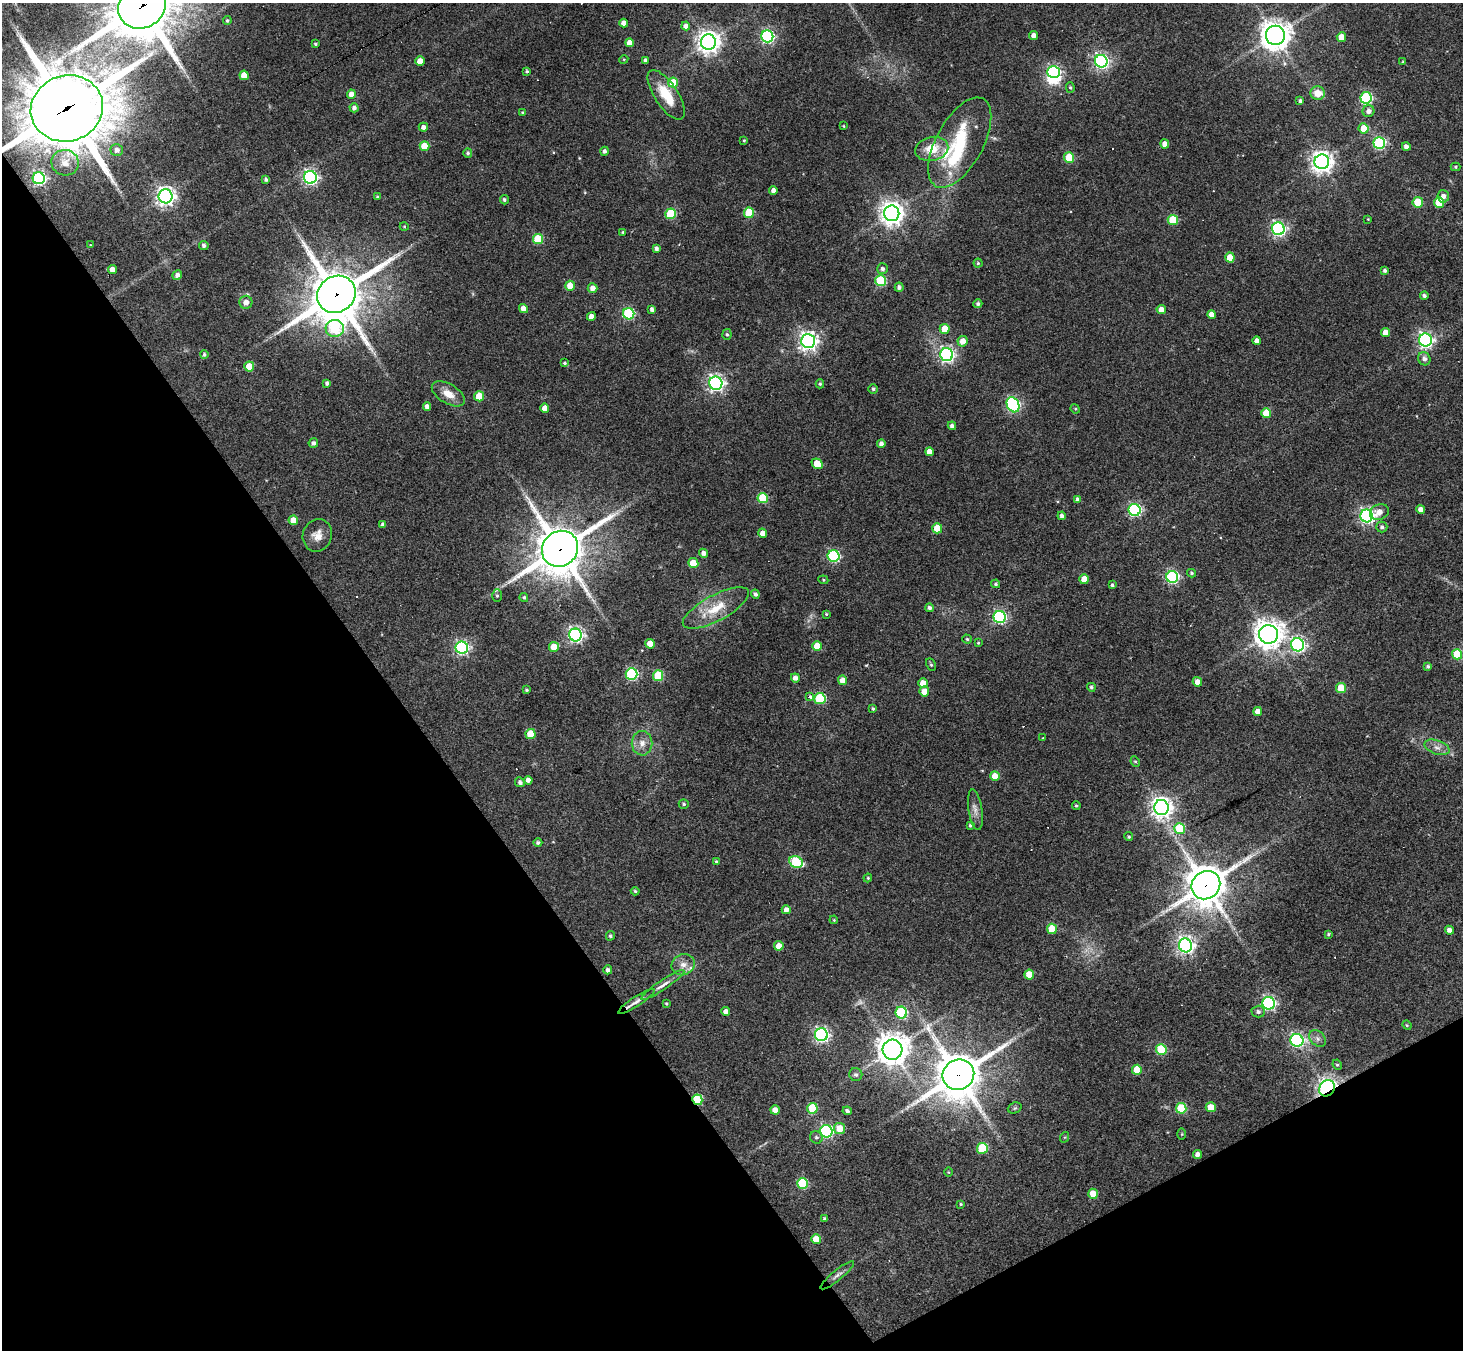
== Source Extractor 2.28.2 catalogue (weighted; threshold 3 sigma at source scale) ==
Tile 14 of 4 x 4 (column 2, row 4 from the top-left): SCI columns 1463-2923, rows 291-1638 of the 5846 x 5838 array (HDU 1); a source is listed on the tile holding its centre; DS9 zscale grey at full resolution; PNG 1465 x 1352 px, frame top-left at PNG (2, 3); each listed source drawn as its Kron ellipse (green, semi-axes under 4 px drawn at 4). Shown black and unused: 32% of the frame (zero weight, under 3 of 4 exposures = <1% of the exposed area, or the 3 px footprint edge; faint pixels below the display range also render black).
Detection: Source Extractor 2.28.2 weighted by HDU 2 'WHT'; one run over the whole footprint, this tile lists its part. Background 0.0765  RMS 0.0058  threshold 0.026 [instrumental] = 3 sigma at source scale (4.5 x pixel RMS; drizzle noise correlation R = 1.50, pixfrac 1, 0.05/0.05 arcsec/px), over >= 5 px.
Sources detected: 257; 2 too faint to see at this stretch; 1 inside a brighter object's white glare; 6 cosmic-ray / hot-pixel residue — neither listed nor drawn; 3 inside a brighter listed object's ellipse — not listed separately; the other 245 listed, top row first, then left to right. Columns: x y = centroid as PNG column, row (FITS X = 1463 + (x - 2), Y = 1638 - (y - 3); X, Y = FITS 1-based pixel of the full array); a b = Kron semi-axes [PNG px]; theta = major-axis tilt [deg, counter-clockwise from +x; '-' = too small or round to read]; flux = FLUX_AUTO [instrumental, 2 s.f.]
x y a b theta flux
142 6 25 21 34 3600
227 20 4 4 - 0.93
624 23 4 4 - 4.2
686 26 4 4 - 3.5
1034 35 4 4 - 3.5
1275 35 9 9 - 760
767 36 6 6 - 110
1341 37 5 5 - 8.4
708 42 7 7 - 470
630 43 4 4 - 5
315 44 3 3 - 0.78
624 59 4 3 - 0.53
645 60 4 3 - 1.7
420 61 5 4 - 6.4
1101 61 6 6 - 160
1403 62 4 3 - 0.5
527 71 3 3 - 0.89
1053 72 6 6 - 99
244 75 5 4 - 9.9
673 83 5 5 - 15
1070 87 5 4 - 0.87
1318 93 7 6 - 8.7
351 94 4 4 - 5
666 95 29 11 -57 16
1366 98 6 6 - 73
1300 101 4 4 - 1.3
67 108 36 33 18 4400
354 108 4 4 - 2.2
1368 111 6 6 - 2.7
522 112 4 3 - 0.66
844 126 3 2 - 0.43
423 127 4 4 - 2.7
1364 128 5 5 - 11
744 140 3 3 - 0.66
960 143 50 23 61 48
1379 143 6 6 - 81
1165 144 4 4 - 4.9
424 146 5 5 - 15
1406 147 4 4 - 2.6
932 149 17 12 11 13
117 150 6 6 - 2.7
604 151 4 4 - 1.8
468 153 5 4 - 1.1
1069 157 5 5 - 21
1322 162 7 7 - 420
65 163 13 13 - 5.8
1456 167 5 4 - 0.84
310 177 6 6 - 160
39 178 6 6 - 120
266 180 3 3 - 1.2
773 190 4 4 - 3.1
165 196 7 7 - 310
1443 196 6 6 - 3.3
378 197 4 4 - 0.81
504 200 4 4 - 1.1
1418 202 5 5 - 21
1439 202 5 5 - 23
749 213 5 5 - 28
892 213 8 7 - 540
671 214 5 5 - 42
1368 219 3 3 - 0.4
1173 220 5 5 - 21
404 226 4 3 - 0.53
1278 229 6 6 - 150
623 232 3 3 - 0.7
538 239 5 5 - 28
90 245 3 3 - 0.38
204 245 4 4 - 1.7
656 248 4 3 - 1.7
1230 257 5 4 - 8
978 263 4 4 - 0.91
112 269 4 4 - 3.8
882 269 5 5 - 1.8
1385 270 4 4 - 1.3
177 275 5 4 - 2.5
880 281 5 5 - 48
570 286 5 5 - 8
899 287 4 4 - 1.7
592 288 5 5 - 4
336 294 20 18 36 3000
1424 295 4 4 - 1.5
246 302 6 6 - 4.3
978 304 4 4 - 1.4
524 309 4 4 - 5.3
652 309 4 4 - 2.5
1161 309 4 4 - 4.8
629 314 6 5 - 70
1212 315 4 4 - 4.4
591 316 4 4 - 3.9
335 328 9 8 - 40
945 329 5 5 - 11
1385 332 4 4 - 5.6
727 334 5 4 - 1
1425 340 6 6 - 160
808 341 7 7 - 310
963 341 5 5 - 5.2
1257 341 4 4 - 3.1
204 354 4 4 - 1.2
947 355 6 6 - 160
1424 359 7 6 - 2.5
564 363 4 4 - 0.95
249 366 5 5 - 14
327 383 4 4 - 1.5
716 383 7 6 - 220
820 384 4 4 - 0.88
873 389 5 4 - 1.1
448 394 18 9 -31 7.4
479 396 5 5 - 17
1013 405 8 6 -62 120
427 407 4 4 - 2.8
545 408 4 4 - 4
1075 409 5 4 - 0.67
1266 413 5 5 - 15
952 426 4 4 - 2
313 443 5 4 - 2
881 444 4 4 - 2.6
929 452 4 4 - 4.1
817 464 6 5 - 8.9
763 498 5 5 - 34
1078 500 4 4 - 2.3
1421 509 4 4 - 3.4
1135 510 6 6 - 97
1379 512 10 7 22 4.9
1062 516 4 4 - 2
1366 516 6 6 - 160
293 520 5 5 - 9.1
383 525 4 4 - 2
1382 527 5 5 - 1.5
937 528 5 5 - 18
763 533 5 4 - 4.6
317 535 16 14 71 6.6
560 549 19 17 42 2200
703 553 4 4 - 2.4
834 556 6 5 - 75
693 563 5 5 - 16
1191 573 4 4 - 0.9
1172 577 6 6 - 89
1084 579 5 4 - 9.7
823 580 5 4 - 0.68
996 584 4 4 - 1
1112 585 3 3 - 1
755 594 4 4 - 1.7
497 596 6 5 - 1.1
524 597 4 4 - 1
716 608 37 13 28 17
929 608 4 4 - 1.8
826 614 3 3 - 0.65
1000 617 6 6 - 110
1268 634 9 9 - 730
575 635 6 6 - 190
967 639 4 4 - 0.83
978 643 3 3 - 0.53
650 644 5 4 - 9
1297 645 7 6 - 160
817 646 5 5 - 15
554 647 5 5 - 11
462 648 6 6 - 130
1457 654 5 5 - 25
931 665 6 4 -63 0.93
1428 666 4 4 - 0.98
632 674 6 6 - 87
658 676 5 5 - 29
795 678 4 4 - 3.1
843 680 5 4 - 8.6
1197 682 5 4 - 4
923 683 5 4 - 7
1091 687 4 4 - 1.1
1341 688 5 5 - 17
526 690 3 3 - 0.84
924 691 5 5 - 8.1
810 696 4 3 - 2.7
820 699 5 5 - 52
873 709 4 3 - 0.85
1258 711 4 4 - 5.5
531 734 5 5 - 19
1043 737 3 2 - 0.85
642 743 12 10 90 4.9
1437 747 13 7 -19 3.6
1135 762 5 4 - 0.87
995 776 5 4 - 9.3
528 780 4 4 - 2.8
520 782 5 4 - 2
684 804 5 5 - 1.1
1076 806 4 3 - 0.74
1161 808 7 7 - 400
975 810 20 7 -81 3.8
970 825 4 3 - 0.95
1180 828 5 5 - 27
1129 837 4 4 - 0.89
538 843 4 4 - 1.3
716 861 4 4 - 0.79
796 862 7 5 -26 47
868 878 4 4 - 0.6
1206 885 15 13 40 1600
635 891 4 4 - 0.89
786 910 4 4 - 3.2
834 920 4 3 - 0.54
1052 929 5 5 - 17
1449 930 4 4 - 2.8
1328 934 4 4 - 1
610 936 5 4 - 1
1185 945 7 6 - 240
779 946 5 4 - 6.9
683 965 12 10 24 4.7
608 970 4 4 - 1.8
1029 974 5 5 - 11
663 985 25 4 34 3.7
636 1001 21 5 33 3.4
1269 1003 6 6 - 120
666 1004 3 3 - 0.73
726 1012 4 4 - 3.6
1258 1012 6 6 - 1.8
901 1013 6 5 - 57
1407 1025 5 4 - 0.7
821 1035 6 6 - 160
1317 1038 9 7 -46 2.2
1297 1040 6 6 - 120
1161 1049 5 5 - 32
893 1050 10 10 - 880
1337 1065 5 4 - 0.86
1137 1070 5 5 - 14
856 1075 6 6 - 1.4
958 1075 16 15 - 2400
1327 1088 9 7 49 260
697 1100 5 5 - 34
1211 1107 5 5 - 11
812 1108 5 5 - 30
1015 1108 7 5 22 1.1
1181 1108 5 5 - 32
775 1110 5 4 - 5
847 1111 4 4 - 1.5
840 1128 5 5 - 10
826 1131 6 6 - 110
1182 1134 6 4 89 0.63
816 1137 6 6 - 1.3
1065 1137 5 3 - 0.51
982 1148 5 5 - 34
1197 1154 4 4 - 2.7
949 1172 5 3 - 0.46
803 1183 5 5 - 44
1093 1194 5 5 - 11
961 1204 3 3 - 0.73
824 1219 4 4 - 0.98
816 1239 5 5 - 11
837 1275 21 5 40 2.9
Overlapping masked pixels (flux is a lower limit): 8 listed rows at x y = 142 6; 67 108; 336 294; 560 549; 1206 885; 958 1075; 1327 1088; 697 1100
Isophote crosses this tile's border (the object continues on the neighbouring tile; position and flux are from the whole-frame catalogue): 2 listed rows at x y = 142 6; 67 108